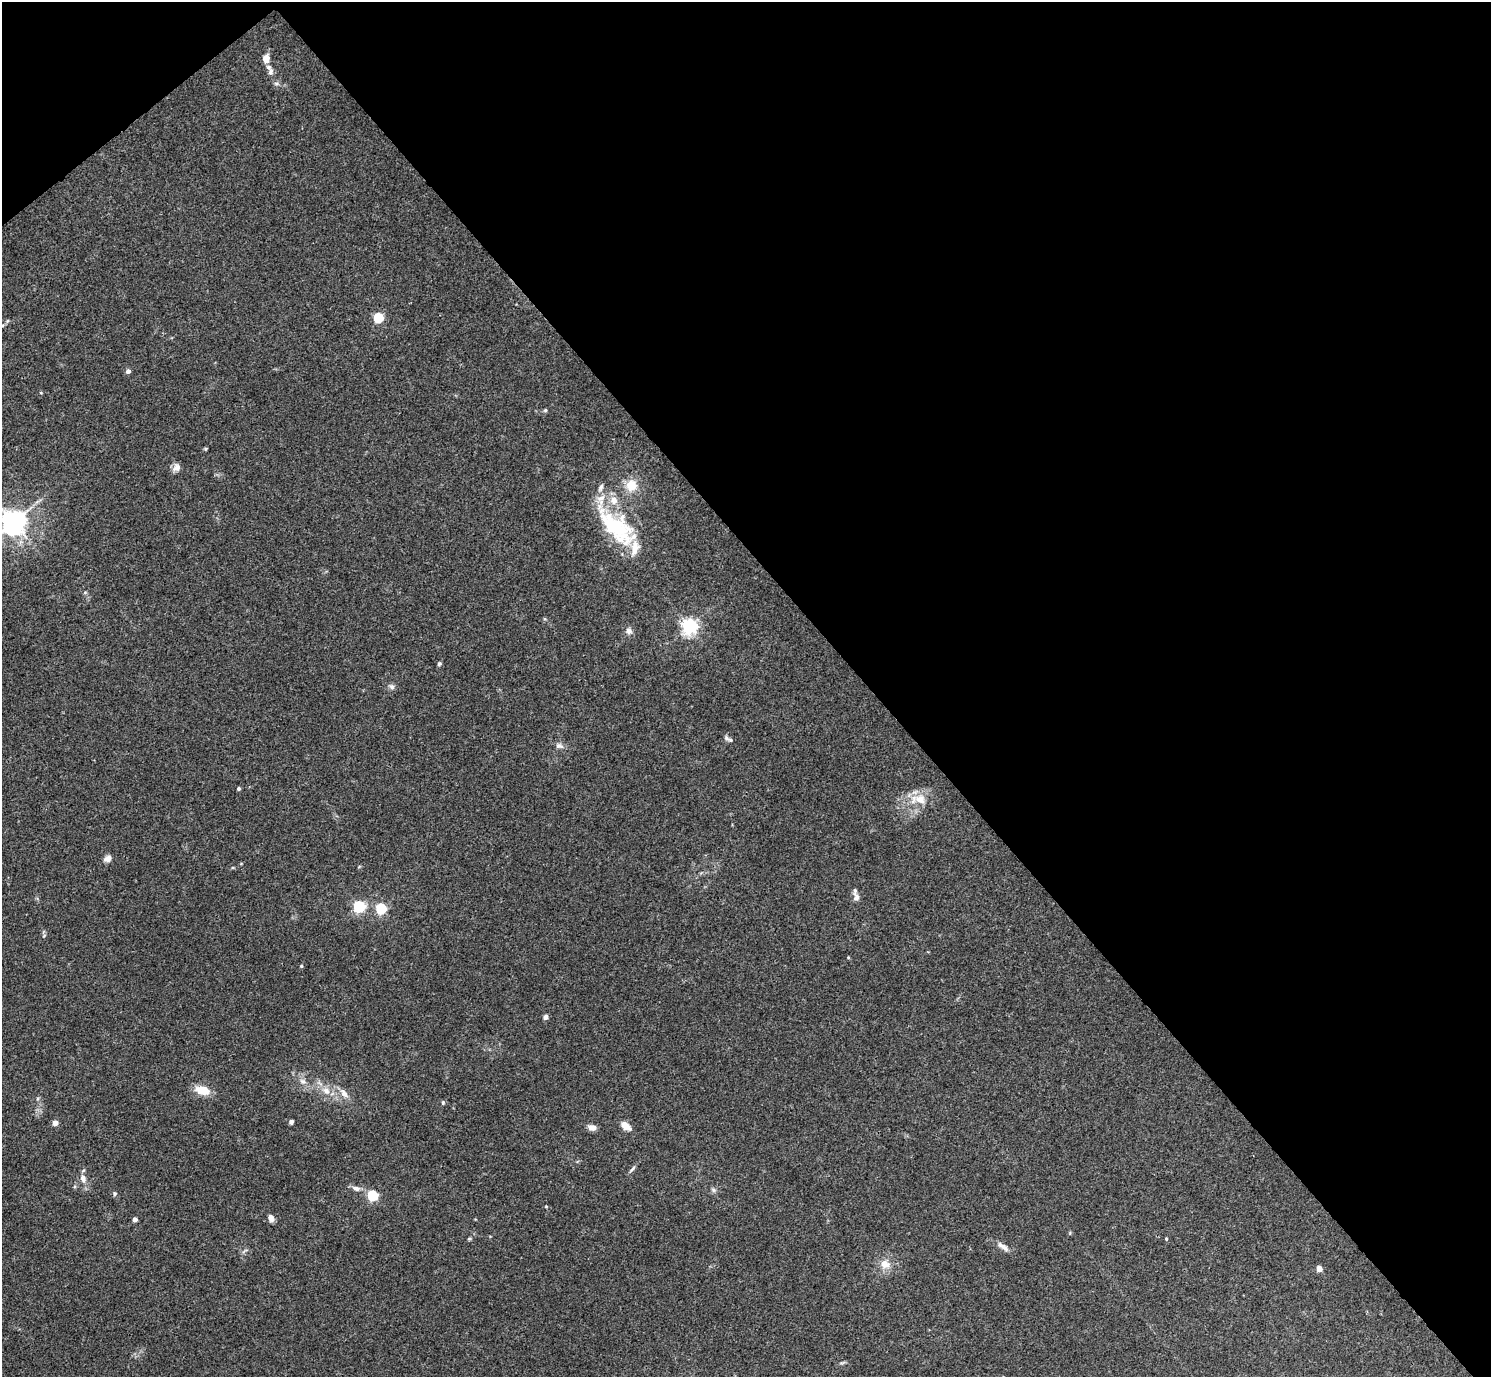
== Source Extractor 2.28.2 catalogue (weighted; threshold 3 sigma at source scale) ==
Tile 3 of 4 x 4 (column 3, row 1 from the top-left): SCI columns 2984-4472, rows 4426-5800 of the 5963 x 5961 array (HDU 1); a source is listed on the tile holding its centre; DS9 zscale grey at full resolution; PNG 1493 x 1379 px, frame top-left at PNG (2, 2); no overlay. Shown black and unused: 43% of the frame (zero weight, under 3 of 4 exposures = <1% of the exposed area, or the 3 px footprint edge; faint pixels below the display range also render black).
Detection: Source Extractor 2.28.2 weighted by HDU 2 'WHT'; one run over the whole footprint, this tile lists its part. Background 0.0451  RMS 0.0048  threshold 0.0217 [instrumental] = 3 sigma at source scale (4.5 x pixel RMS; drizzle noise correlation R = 1.50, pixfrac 1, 0.05/0.05 arcsec/px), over >= 5 px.
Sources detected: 51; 5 inside a brighter listed object's ellipse — not listed separately; the other 46 listed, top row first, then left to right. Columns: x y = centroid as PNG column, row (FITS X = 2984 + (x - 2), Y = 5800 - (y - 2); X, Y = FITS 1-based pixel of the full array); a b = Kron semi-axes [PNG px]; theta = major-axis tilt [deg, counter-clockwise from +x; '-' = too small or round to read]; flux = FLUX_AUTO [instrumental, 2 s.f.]
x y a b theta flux
266 59 8 7 - 3.6
270 72 8 7 - 1.5
378 318 5 5 - 32
128 371 5 4 - 2.1
41 393 4 3 - 0.38
545 410 5 4 - 0.62
205 449 6 4 71 0.54
176 467 11 9 61 2.3
631 485 13 12 - 7.9
13 522 8 7 - 500
615 527 58 28 -40 38
689 626 6 6 - 150
629 631 9 7 -67 2
439 664 5 4 - 0.75
392 687 8 6 -32 1.4
730 740 9 5 -21 1.3
559 746 12 6 -9 1.9
239 789 4 4 - 0.93
920 799 19 13 -18 7.6
108 858 10 7 31 2.5
856 897 12 8 -69 2.4
359 907 5 5 - 61
381 908 5 5 - 41
301 966 4 4 - 0.5
546 1017 4 4 - 2.7
303 1081 9 6 -39 1.8
202 1090 19 10 -15 7.1
326 1091 10 9 - 3.5
344 1094 12 8 -54 3.1
443 1102 6 4 -72 0.62
291 1122 4 4 - 2.3
55 1123 5 5 - 2.5
626 1126 13 7 -39 3.9
592 1127 9 6 -6 3
632 1169 11 4 49 1.1
83 1179 12 8 -74 3
356 1188 12 7 -16 2.2
713 1190 6 6 - 1
115 1193 6 5 - 0.78
373 1195 5 5 - 39
271 1218 8 6 -64 2.1
135 1219 4 4 - 2
1166 1239 4 4 - 0.42
1003 1246 17 6 -36 2.8
885 1264 14 11 -33 5
1319 1269 4 4 - 5.3
Isophote crosses this tile's border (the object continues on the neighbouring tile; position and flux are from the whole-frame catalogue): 1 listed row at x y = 13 522